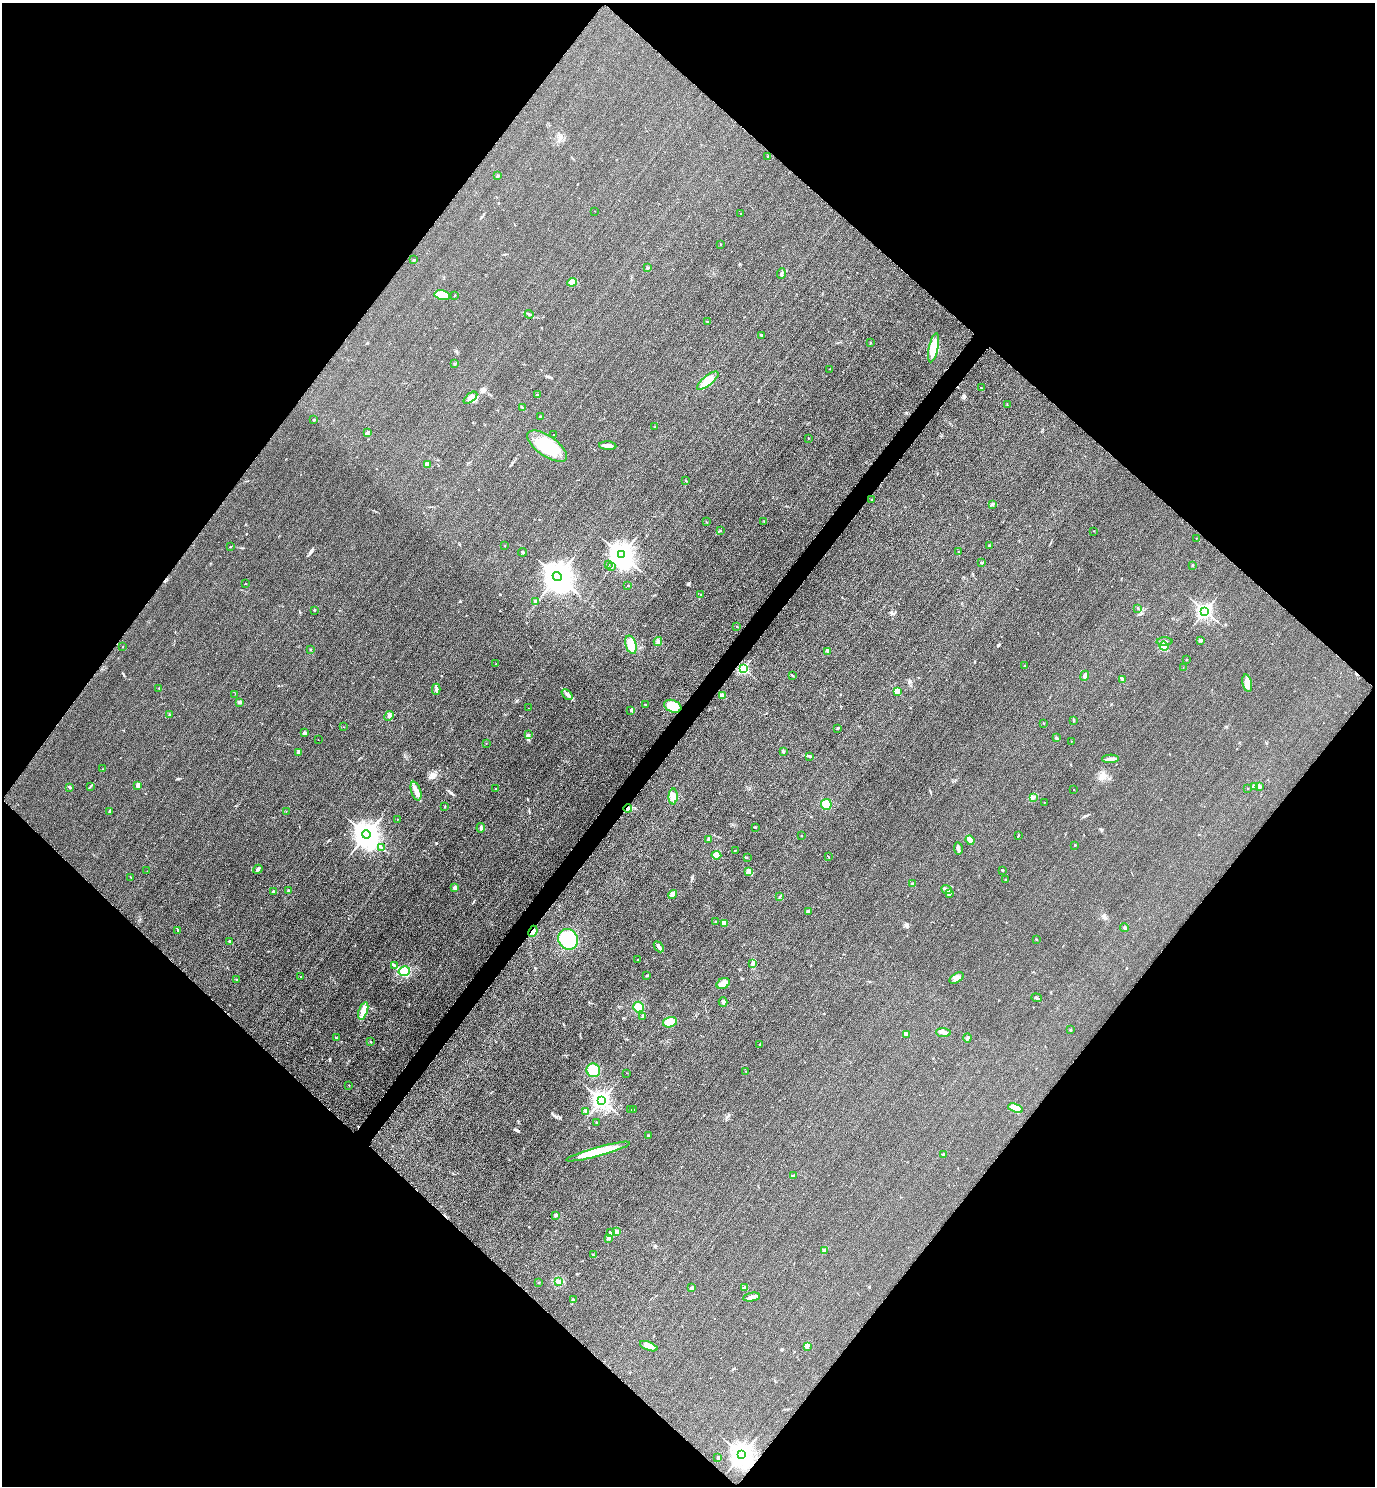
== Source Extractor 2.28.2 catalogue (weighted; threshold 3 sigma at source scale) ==
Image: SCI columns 325-5814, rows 30-5965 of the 5996 x 5993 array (HDU 1 of 3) = the unmasked area's bounding box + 8 px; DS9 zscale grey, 4 x 4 block average (1 PNG px = mean of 4 x 4 image px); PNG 1377 x 1488 px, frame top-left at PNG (2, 3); each listed source drawn as its Kron ellipse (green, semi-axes under 4 px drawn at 4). Shown black and unused: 51% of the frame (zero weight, under 3 of 4 exposures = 3% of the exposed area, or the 3 px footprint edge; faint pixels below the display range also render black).
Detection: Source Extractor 2.28.2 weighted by HDU 2 'WHT'. Background 0.0504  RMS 0.017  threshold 0.0749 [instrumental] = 3 sigma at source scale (4.5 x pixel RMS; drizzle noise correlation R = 1.50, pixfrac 1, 0.05/0.05 arcsec/px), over >= 5 px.
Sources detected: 220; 1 inside a brighter object's white glare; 2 cosmic-ray / hot-pixel residue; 1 long thin detection or spike segment (spike, bleed or trail) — neither listed nor drawn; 3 inside a brighter listed object's ellipse — not listed separately; the other 213 listed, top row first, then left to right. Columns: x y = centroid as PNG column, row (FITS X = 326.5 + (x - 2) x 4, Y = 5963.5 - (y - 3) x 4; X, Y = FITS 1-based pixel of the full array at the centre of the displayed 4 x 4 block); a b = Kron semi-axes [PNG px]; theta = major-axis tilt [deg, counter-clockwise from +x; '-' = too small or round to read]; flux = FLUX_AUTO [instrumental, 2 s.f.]
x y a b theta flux
768 156 2 2 - 5.5
498 176 3 2 - 11
595 211 2 2 - 3
740 214 2 2 - 2.8
720 244 2 2 - 2.2
414 260 3 2 - 8
647 268 2 2 - 42
781 274 5 2 - 17
572 282 5 3 - 26
442 295 7 5 -12 160
454 295 2 2 - 4.3
529 314 4 2 - 11
707 322 2 2 - 4.9
762 335 3 2 - 7.8
870 343 2 2 - 4.3
934 348 15 4 78 250
455 363 2 2 - 3.8
830 369 2 2 - 3.4
708 381 13 5 38 180
981 388 2 2 - 6.2
537 395 2 2 - 9.1
470 398 8 4 38 62
1007 404 2 2 - 3.8
522 407 4 2 - 7.6
540 416 2 2 - 3.4
314 420 2 2 - 7.9
654 427 2 2 - 3
367 433 3 2 - 9.8
553 435 2 2 - 7.1
808 438 2 2 - 3.1
547 446 23 10 -35 370
608 446 8 3 -3 41
428 464 3 3 - 15
686 481 2 2 - 6.9
872 500 2 2 - 2.4
992 504 3 3 - 11
764 521 2 2 - 3.3
706 522 2 2 - 4.7
720 531 3 2 - 5.6
1093 531 2 2 - 2
1196 538 2 2 - 1.8
505 546 2 2 - 7.2
989 546 3 2 - 6.6
230 547 2 2 - 18
523 552 4 2 - 8.2
958 552 2 2 - 3.4
621 555 4 3 - 13000
981 563 3 2 - 9
609 564 2 2 - 6.9
1192 565 3 2 - 9.1
611 566 3 2 - 8.2
557 576 5 4 - 20000
245 584 2 2 - 3.2
628 586 2 2 - 3.2
700 594 2 2 - 2.1
535 602 3 3 - 26
1138 608 2 2 - 3
314 610 2 2 - 22
1205 611 2 2 - 4200
737 627 2 2 - 3.1
1200 640 3 2 - 21
658 641 4 3 - 25
1164 642 8 3 1 35
631 645 9 5 -73 79
1164 646 5 4 - 50
123 647 2 2 - 2.1
310 649 2 2 - 5.5
827 651 3 2 - 7.7
1187 660 2 2 - 3.8
496 664 2 2 - 7.6
1025 666 2 2 - 3.8
1183 667 2 2 - 2.3
743 669 2 2 - 1800
792 675 3 2 - 8.1
1085 676 5 3 - 30
1122 679 3 2 - 26
1247 683 9 4 -79 65
159 688 2 2 - 3.7
436 689 5 2 - 18
897 691 2 2 - 270
235 694 2 2 - 1.5
567 695 6 3 -43 27
722 696 4 3 - 34
239 702 2 2 - 85
645 705 3 2 - 6.1
673 706 9 6 -20 280
528 708 2 2 - 2.5
631 710 3 2 - 7.6
169 715 2 2 - 39
389 716 5 3 - 20
1073 720 3 2 - 7.5
1044 723 2 2 - 3.8
344 727 2 2 - 2.1
838 728 3 2 - 7.8
305 733 3 2 - 21
528 735 2 2 - 7.1
1056 738 2 2 - 5.1
318 740 2 2 - 2.2
1072 741 2 2 - 2.5
486 743 2 2 - 5.1
783 751 3 2 - 8.9
299 752 3 3 - 25
810 756 2 2 - 3.6
1110 759 8 3 2 40
103 769 2 2 - 2.8
138 785 4 2 - 52
90 786 2 2 - 5.4
1255 786 3 2 - 6
70 787 3 2 - 13
1259 787 3 3 - 13
1248 788 2 2 - 3.3
496 789 2 2 - 13
1074 790 2 2 - 3.3
416 791 9 5 -72 63
673 796 8 4 87 76
1033 797 3 2 - 9.8
1044 802 2 2 - 2.9
826 804 5 5 - 100
445 806 2 2 - 2.7
628 809 4 3 - 37
109 811 3 2 - 7.2
286 811 2 2 - 2.4
397 819 2 2 - 5.4
755 827 2 2 - 8.8
481 828 5 2 - 18
366 835 4 4 - 15000
1018 835 2 2 - 2.6
801 836 2 2 - 7.7
709 839 3 3 - 12
970 840 5 4 - 33
1075 845 2 2 - 17
381 847 2 2 - 5.3
958 848 6 4 -82 30
735 850 2 2 - 3
716 855 5 4 - 57
828 857 2 2 - 3.6
747 858 3 2 - 5.6
258 869 5 3 - 19
1003 870 2 2 - 3.8
147 871 2 2 - 1.9
749 871 4 3 - 27
131 877 2 2 - 3.5
1006 879 2 2 - 5.4
912 884 2 2 - 9.7
455 887 2 2 - 28
946 890 5 2 - 23
288 891 3 3 - 14
273 892 3 2 - 8
673 894 5 3 - 36
949 894 2 2 - 6.2
779 897 3 2 - 6.1
809 912 3 2 - 25
715 922 2 2 - 5.1
724 923 3 3 - 45
1125 928 4 2 - 16
178 930 3 2 - 10
533 931 6 3 66 40
568 939 11 9 -57 500
1036 939 2 2 - 15
230 942 3 3 - 12
659 947 6 2 -48 34
638 959 2 2 - 4.7
753 963 3 3 - 21
395 966 3 2 - 8.5
404 971 6 5 - 200
647 976 3 2 - 9.4
300 977 2 2 - 4.4
957 978 8 4 33 52
236 980 3 2 - 7.6
723 984 7 5 28 47
1036 998 5 2 - 12
723 1002 4 2 - 14
639 1007 5 5 - 71
363 1011 9 4 71 67
643 1016 2 2 - 8.3
670 1022 7 5 16 120
1070 1030 2 2 - 5.7
943 1032 7 3 -3 35
907 1034 3 2 - 7.1
336 1038 2 2 - 6.4
967 1038 4 2 - 11
370 1042 2 2 - 5.4
759 1044 2 2 - 5
593 1070 7 6 - 130
746 1072 2 2 - 3.5
627 1073 2 2 - 3.4
349 1085 2 2 - 3
602 1100 3 3 - 6200
1016 1108 8 4 -20 86
634 1109 3 2 - 6.2
631 1110 3 2 - 7.1
586 1111 2 2 - 8.8
596 1122 2 2 - 4.5
648 1136 3 2 - 8
598 1152 33 4 15 360
943 1154 2 2 - 30
793 1176 3 2 - 7.6
555 1215 3 3 - 15
616 1232 3 3 - 26
611 1233 3 2 - 13
608 1238 3 3 - 16
824 1250 4 3 - 17
593 1255 3 2 - 7.1
559 1282 4 3 - 23
538 1283 2 2 - 4.1
745 1287 2 2 - 4.2
692 1288 3 3 - 17
751 1297 8 3 11 42
574 1300 2 2 - 4.2
649 1346 9 4 -21 70
807 1346 3 2 - 7.8
742 1455 3 3 - 12000
718 1458 2 2 - 42
Overlapping masked pixels (flux is a lower limit): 3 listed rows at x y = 628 809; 533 931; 742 1455
Diffuse or blended objects may show on this block-average render without a row.